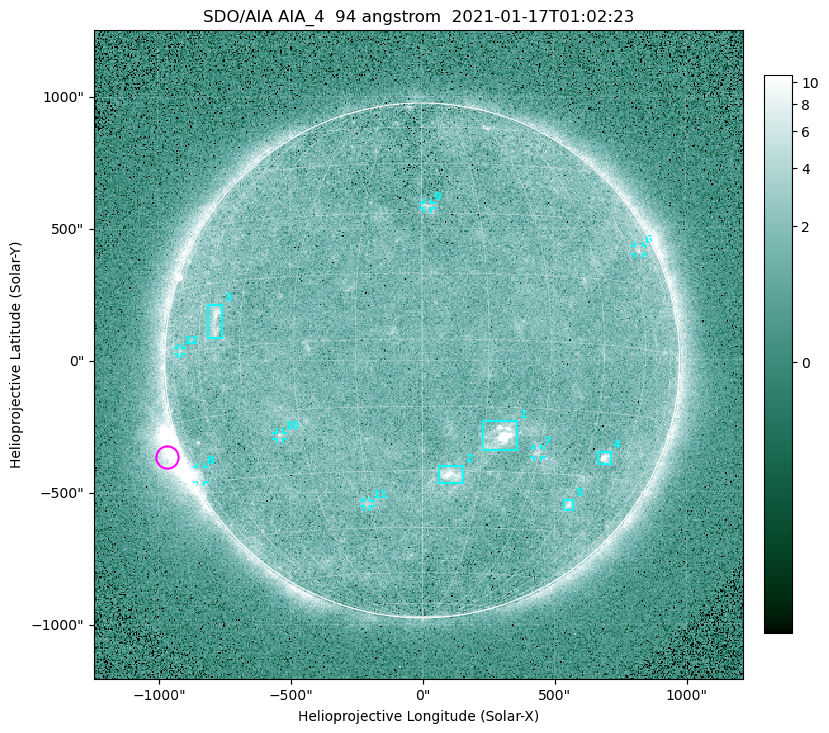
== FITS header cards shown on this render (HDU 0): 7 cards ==
TELESCOP= 'SDO/AIA '
INSTRUME= 'AIA_4   '
WAVELNTH=                   94
WAVEUNIT= 'angstrom'
DATE-OBS= '2021-01-17T01:02:23.13'
CTYPE1  = 'HPLN-TAN'
CTYPE2  = 'HPLT-TAN'

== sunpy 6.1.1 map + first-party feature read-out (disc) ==
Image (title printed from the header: SDO/AIA AIA_4  94 angstrom  2021-01-17T01:02:23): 512 x 512 px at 4.8 arcsec/px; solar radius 976 arcsec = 203 px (full disc in frame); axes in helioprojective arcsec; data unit not stated in the header (colour bar unlabelled)
Orientation: roll -0.138 deg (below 1 deg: not rotated)
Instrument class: DISC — disc imager (sunpy class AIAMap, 94 A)
Bright regions (active regions / flare kernels): reference = the median radial profile (limb darkening/brightening removed); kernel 5 px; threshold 5 sigma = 1.87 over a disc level ~1.62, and >= 1.15x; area >= 9 px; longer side >= 5 px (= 24 arcsec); searched inside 0.97 R_sun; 12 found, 12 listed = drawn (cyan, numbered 1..; 7 of them under ~33 arcsec drawn as corner ticks so the feature stays visible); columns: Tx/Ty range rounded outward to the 10 arcsec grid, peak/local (2 s.f.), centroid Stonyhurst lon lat
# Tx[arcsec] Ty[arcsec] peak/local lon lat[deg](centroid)
1 230..360 -340..-230 12 +19 -22
2 60..160 -470..-400 6.4 +8 -31
3 -810..-750 90..220 5 -54 +6
4 660..720 -400..-340 7 +52 -25
5 530..570 -570..-530 4 +45 -37
6 810..840 400..430 2.6 +67 +23
7 420..450 -370..-330 2.7 +29 -25
8 -860..-820 -460..-400 3.1 -75 -27
9 0..40 570..600 2.6 +2 +32
10 -550..-530 -300..-270 2.7 -36 -21
11 -220..-190 -550..-530 2.4 -16 -38
12 -930..-910 20..50 2 -70 +1
Off-limb structures (1.02-1.3 R_sun): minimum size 50 px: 3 found; the strongest spans PA ~95..130 deg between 1.02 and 1.22 R_sun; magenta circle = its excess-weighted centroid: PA ~110 deg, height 1.06 R_sun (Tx ~-970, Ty ~-370 arcsec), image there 4.9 x the reference